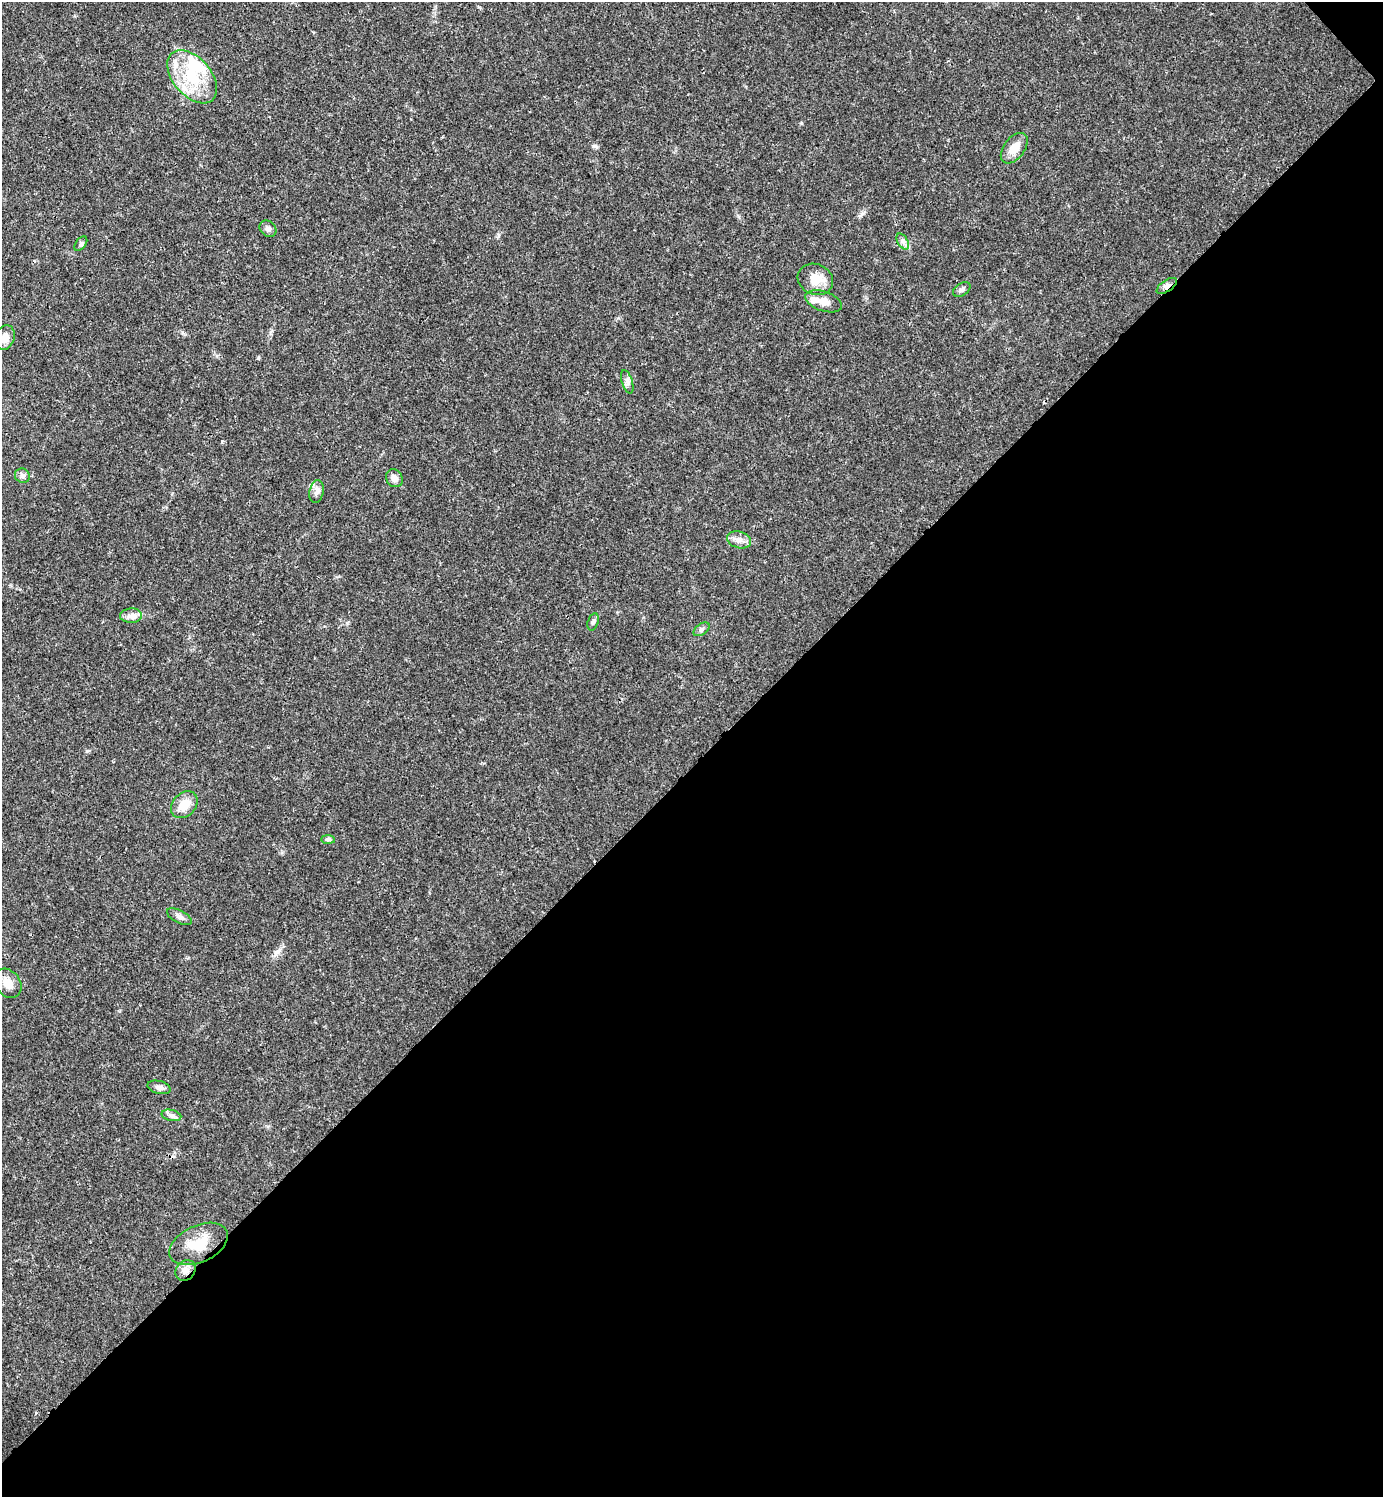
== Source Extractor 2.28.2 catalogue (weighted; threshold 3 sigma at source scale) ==
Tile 12 of 4 x 4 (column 4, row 3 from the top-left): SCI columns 4444-5824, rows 1497-2991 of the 5981 x 5982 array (HDU 1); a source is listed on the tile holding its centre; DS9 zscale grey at full resolution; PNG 1385 x 1499 px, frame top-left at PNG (2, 2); each listed source drawn as its Kron ellipse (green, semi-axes under 4 px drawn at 4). Shown black and unused: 49% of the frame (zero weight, under 3 of 4 exposures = <1% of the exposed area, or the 3 px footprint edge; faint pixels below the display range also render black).
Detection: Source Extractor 2.28.2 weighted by HDU 2 'WHT'; one run over the whole footprint, this tile lists its part. Background 0.0198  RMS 0.0022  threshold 0.01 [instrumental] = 3 sigma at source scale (4.5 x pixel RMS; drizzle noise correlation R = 1.50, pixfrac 1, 0.05/0.05 arcsec/px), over >= 5 px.
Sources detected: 29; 3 inside a brighter listed object's ellipse — not listed separately; the other 26 listed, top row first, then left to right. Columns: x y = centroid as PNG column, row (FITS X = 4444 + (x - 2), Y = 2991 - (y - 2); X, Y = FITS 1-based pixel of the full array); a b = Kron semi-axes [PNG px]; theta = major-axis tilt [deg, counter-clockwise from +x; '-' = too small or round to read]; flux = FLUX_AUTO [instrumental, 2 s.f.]
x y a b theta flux
192 77 31 19 -49 11
1014 148 17 10 52 2.7
268 229 9 7 -42 0.73
903 242 9 5 -59 0.73
81 244 8 5 52 0.48
815 279 18 15 -22 3.5
1167 286 11 5 33 1.3
962 290 9 6 32 0.62
823 301 19 9 -19 2.1
5 337 12 9 73 1.8
627 382 12 5 -73 0.84
22 476 8 7 - 0.72
394 478 9 8 - 1.3
317 492 11 7 78 0.99
739 540 12 8 -15 1.4
131 616 11 7 1 1.1
593 622 9 5 74 0.57
702 629 9 5 36 0.59
184 805 15 11 45 3.5
328 839 7 4 0 0.42
179 917 13 6 -27 0.9
8 983 16 12 -52 2.6
159 1087 12 6 -13 0.88
171 1115 10 5 -13 0.79
199 1244 31 18 25 5.8
186 1270 11 9 51 1.4
Overlapping masked pixels (flux is a lower limit): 2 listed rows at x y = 1167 286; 186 1270
Isophote crosses this tile's border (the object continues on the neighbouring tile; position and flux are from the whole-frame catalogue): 1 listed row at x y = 5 337
Unlisted compact peaks at least as high as the median listed source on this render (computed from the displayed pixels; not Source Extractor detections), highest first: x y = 595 146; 277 952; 87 751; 801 123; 863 213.